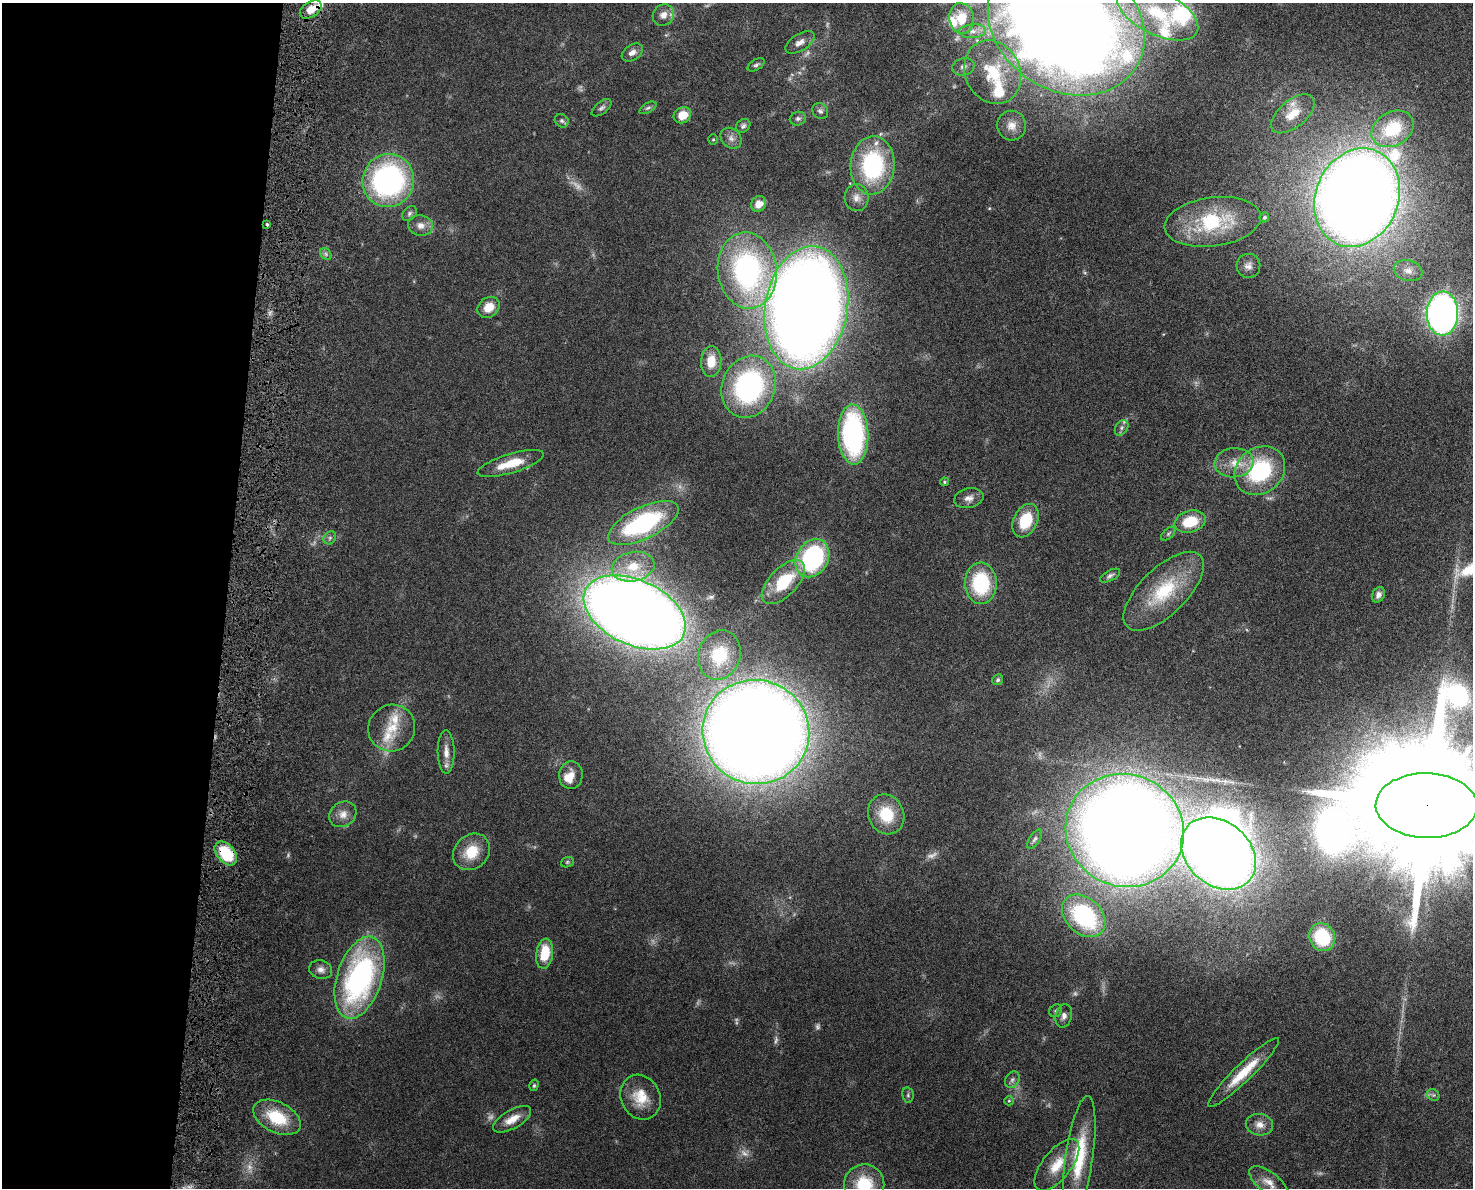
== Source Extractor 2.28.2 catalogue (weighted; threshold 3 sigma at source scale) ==
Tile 4 of 3 x 4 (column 1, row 2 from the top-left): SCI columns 194-1664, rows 2455-3640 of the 4909 x 4905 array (HDU 1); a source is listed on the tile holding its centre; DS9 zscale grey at full resolution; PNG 1475 x 1190 px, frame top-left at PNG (2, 3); each listed source drawn as its Kron ellipse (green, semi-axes under 4 px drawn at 4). Shown black and unused: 15% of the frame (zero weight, under 4 of 8 exposures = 6% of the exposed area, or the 3 px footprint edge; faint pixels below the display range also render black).
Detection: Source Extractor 2.28.2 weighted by HDU 2 'WHT'; one run over the whole footprint, this tile lists its part. Background 0.0272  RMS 0.0022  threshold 0.00916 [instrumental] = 3 sigma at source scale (4.09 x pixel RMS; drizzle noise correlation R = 1.36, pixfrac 0.8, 0.05/0.05 arcsec/px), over >= 5 px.
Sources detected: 126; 15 too faint to see at this stretch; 1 inside a brighter object's white glare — neither listed nor drawn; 12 inside a brighter listed object's ellipse — not listed separately; the other 98 listed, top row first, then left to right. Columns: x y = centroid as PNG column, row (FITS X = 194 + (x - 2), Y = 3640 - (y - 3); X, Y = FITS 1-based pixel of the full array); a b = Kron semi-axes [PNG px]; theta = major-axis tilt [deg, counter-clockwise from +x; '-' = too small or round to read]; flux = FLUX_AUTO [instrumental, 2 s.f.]
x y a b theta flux
311 10 12 7 33 3.2
1158 13 44 21 -26 15
663 15 11 10 - 1.8
962 18 15 12 -80 4.9
1066 24 82 67 -33 570
973 31 13 7 4 1.4
800 42 16 8 32 1.5
632 52 11 7 34 1.2
756 65 9 5 33 0.5
963 67 11 8 15 1.1
993 72 32 27 -65 12
601 108 12 6 39 0.65
648 108 9 5 31 0.45
820 111 8 7 - 0.69
1293 114 26 13 39 4.5
682 115 9 7 30 3.4
798 119 8 6 14 0.67
562 121 7 6 - 0.49
743 126 7 6 - 0.55
1012 126 15 14 - 2.3
1393 129 22 17 29 9.9
731 138 12 9 -45 1.2
713 139 5 4 - 0.26
873 165 29 22 85 24
388 180 27 25 66 52
856 198 13 12 - 1.6
1357 198 51 41 67 390
759 204 8 7 - 2.1
410 213 8 6 47 0.53
1264 217 5 4 - 0.45
1213 222 48 24 7 18
267 224 3 3 - 0.44
420 225 12 10 -12 1.7
326 254 6 5 - 0.49
1248 266 12 12 - 1.5
747 270 38 29 -83 47
1408 271 14 10 -15 1.8
489 307 12 9 38 3.2
806 308 62 41 80 400
1442 313 22 15 89 110
711 362 15 10 86 3.4
749 387 32 26 67 40
1122 428 8 6 57 0.62
853 434 30 15 -88 37
511 463 34 9 17 5.3
1234 463 19 14 5 3.8
1260 471 27 22 38 20
944 482 4 3 - 0.28
969 498 15 9 12 1.5
1025 521 18 12 64 7.4
1190 522 16 10 16 6.4
643 523 38 16 26 26
1168 534 9 5 43 0.37
330 538 7 6 - 0.5
812 558 20 15 59 31
633 567 22 14 10 5.3
1110 576 11 5 28 0.63
783 582 27 14 46 11
981 583 21 16 -87 16
1164 591 51 23 44 13
1378 595 8 6 64 0.94
635 612 54 32 -25 450
719 655 25 21 71 8.6
998 680 6 5 - 0.42
392 728 24 23 - 5.4
756 732 53 52 - 550
446 752 21 8 -89 2.2
571 775 14 12 85 2.3
1426 806 51 32 -1 16000
343 814 14 12 37 2
886 814 20 17 -66 7.6
1125 830 60 56 -22 500
1035 839 11 5 55 0.59
471 852 20 16 44 5.4
226 853 14 9 -49 10
1218 853 41 31 -41 280
567 862 6 5 - 0.31
1084 916 24 18 -43 25
1322 937 14 13 - 12
545 954 15 8 81 6.6
321 970 11 9 -15 1.2
360 978 42 22 72 49
1056 1011 7 5 48 0.45
1064 1016 12 8 75 1.1
1243 1072 48 8 44 6.6
1012 1080 9 6 58 0.65
534 1085 6 4 73 0.31
908 1095 7 5 -79 0.42
1433 1095 7 5 -43 0.4
641 1097 23 19 -65 5.2
1009 1101 5 4 - 0.25
277 1117 25 15 -27 9
512 1119 21 9 30 2.8
1260 1125 14 11 -11 1.7
1079 1156 60 13 82 12
1057 1165 31 14 52 5.2
1269 1183 24 10 -38 2.2
864 1184 20 20 - 8.9
Overlapping masked pixels (flux is a lower limit): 3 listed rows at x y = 311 10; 1426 806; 226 853
Isophote crosses this tile's border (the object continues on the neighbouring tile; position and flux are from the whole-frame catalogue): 3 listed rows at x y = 1066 24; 1426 806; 864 1184